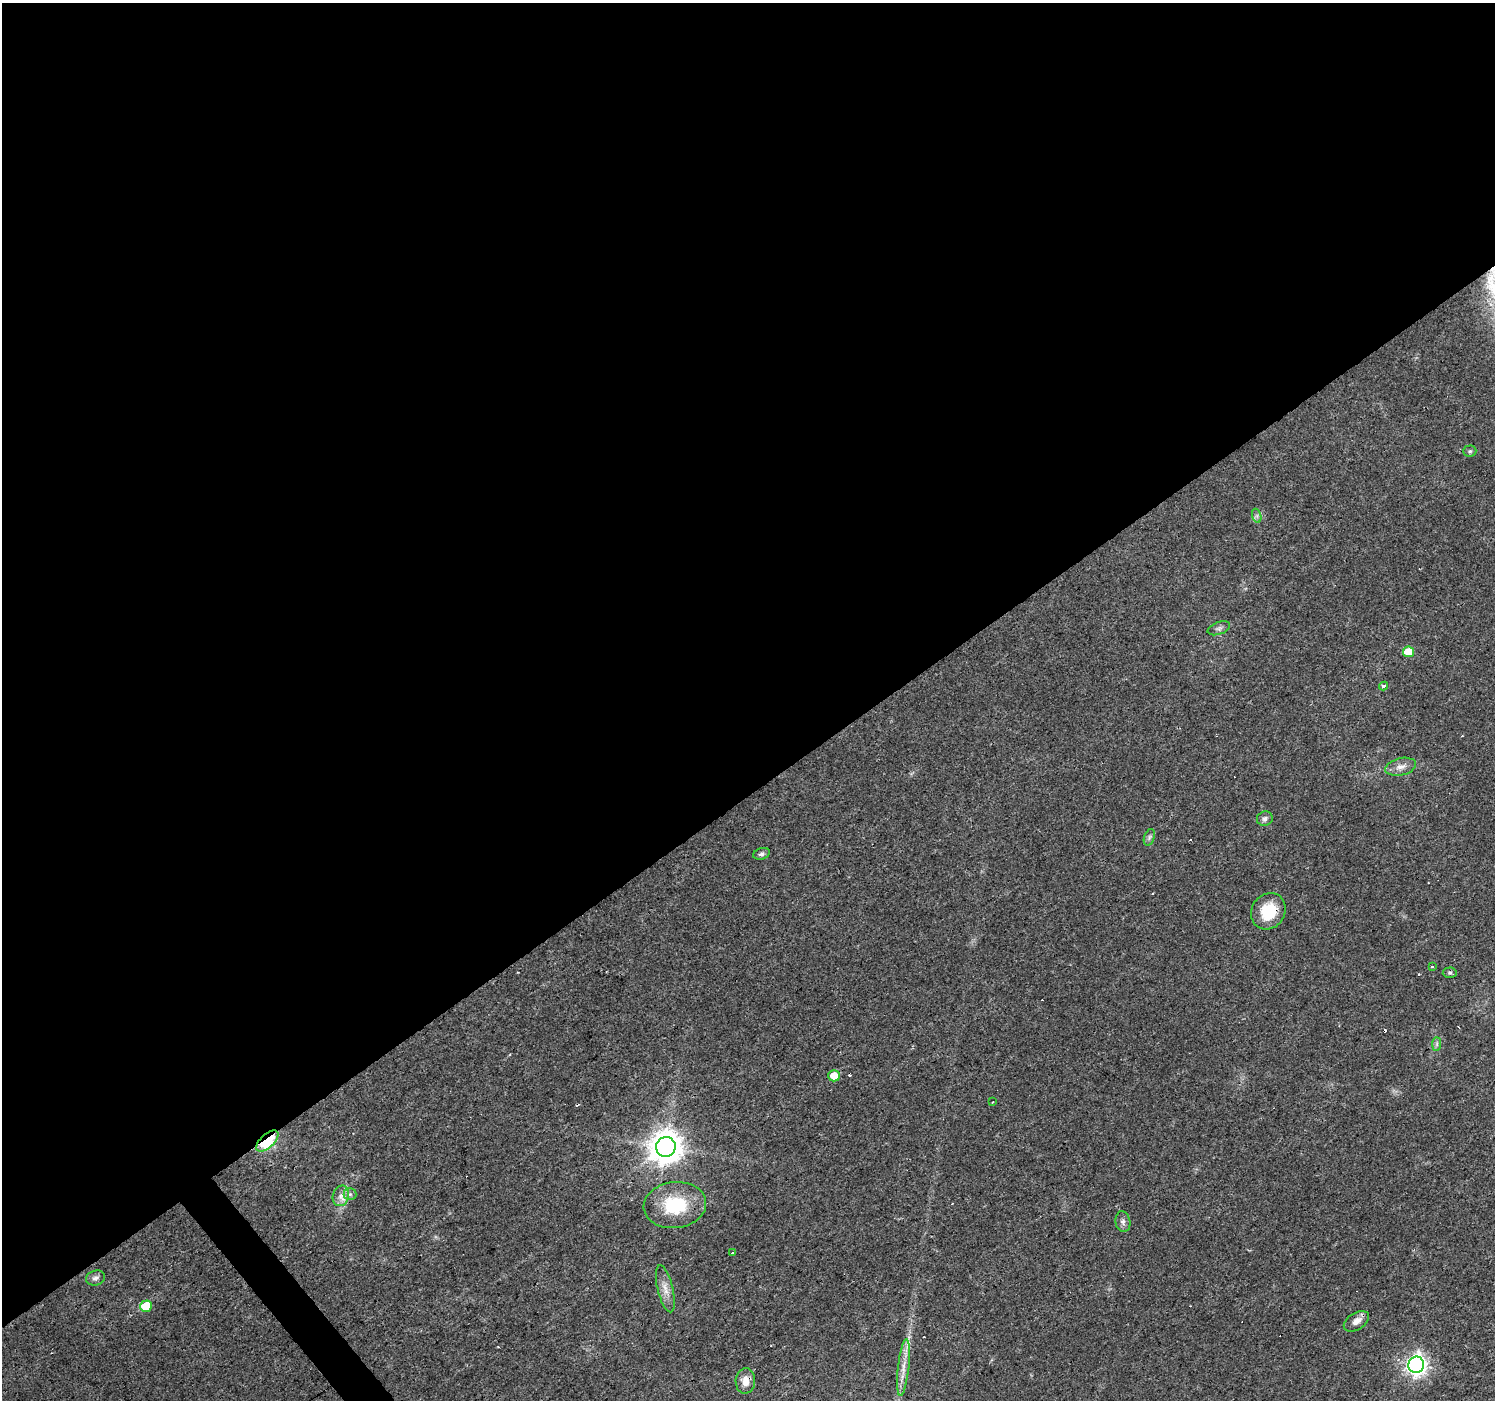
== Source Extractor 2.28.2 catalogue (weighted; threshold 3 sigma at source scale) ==
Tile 2 of 4 x 4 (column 2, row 1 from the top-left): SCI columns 1494-2986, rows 4325-5722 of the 5973 x 5915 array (HDU 1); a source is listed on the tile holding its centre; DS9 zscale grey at full resolution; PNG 1497 x 1402 px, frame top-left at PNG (2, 3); each listed source drawn as its Kron ellipse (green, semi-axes under 4 px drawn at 4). Shown black and unused: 57% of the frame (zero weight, under 3 of 4 exposures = <1% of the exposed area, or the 3 px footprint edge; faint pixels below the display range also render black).
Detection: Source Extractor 2.28.2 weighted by HDU 2 'WHT'; one run over the whole footprint, this tile lists its part. Background 0.0154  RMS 0.0032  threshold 0.0144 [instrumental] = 3 sigma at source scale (4.5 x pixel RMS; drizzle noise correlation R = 1.50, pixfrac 1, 0.0396/0.0396 arcsec/px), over >= 5 px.
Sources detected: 42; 12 cosmic-ray / hot-pixel residue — neither listed nor drawn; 1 inside a brighter listed object's ellipse — not listed separately; the other 29 listed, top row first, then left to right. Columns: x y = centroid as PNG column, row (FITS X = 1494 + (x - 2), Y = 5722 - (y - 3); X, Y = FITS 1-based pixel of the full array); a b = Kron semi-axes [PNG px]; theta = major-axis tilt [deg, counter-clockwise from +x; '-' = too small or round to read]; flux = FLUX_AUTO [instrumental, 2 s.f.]
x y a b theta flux
1470 451 6 5 - 0.62
1257 516 7 4 -72 0.72
1219 628 12 6 19 1.1
1408 652 5 5 - 7.4
1384 686 4 3 - 3.1
1401 767 16 8 13 2.4
1265 819 8 7 - 1.1
1149 837 8 5 71 0.8
762 854 8 5 18 0.88
1268 911 19 16 55 10
1433 966 3 3 - 0.69
1450 973 7 5 3 0.6
1437 1044 7 4 89 0.67
834 1076 6 5 - 4.5
992 1102 3 2 - 0.29
267 1141 13 6 42 19
666 1147 10 9 - 570
350 1194 6 6 - 0.85
341 1196 10 8 73 2.1
675 1205 31 23 6 17
1123 1222 10 7 -80 1.2
733 1253 3 3 - 9
95 1278 10 7 16 1.1
665 1289 24 7 -76 3.3
146 1306 6 5 - 9
1356 1321 14 8 32 2.4
1416 1365 8 8 - 170
903 1368 28 5 84 3.9
745 1381 13 9 85 3
Overlapping masked pixels (flux is a lower limit): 4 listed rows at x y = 1268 911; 834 1076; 267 1141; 745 1381